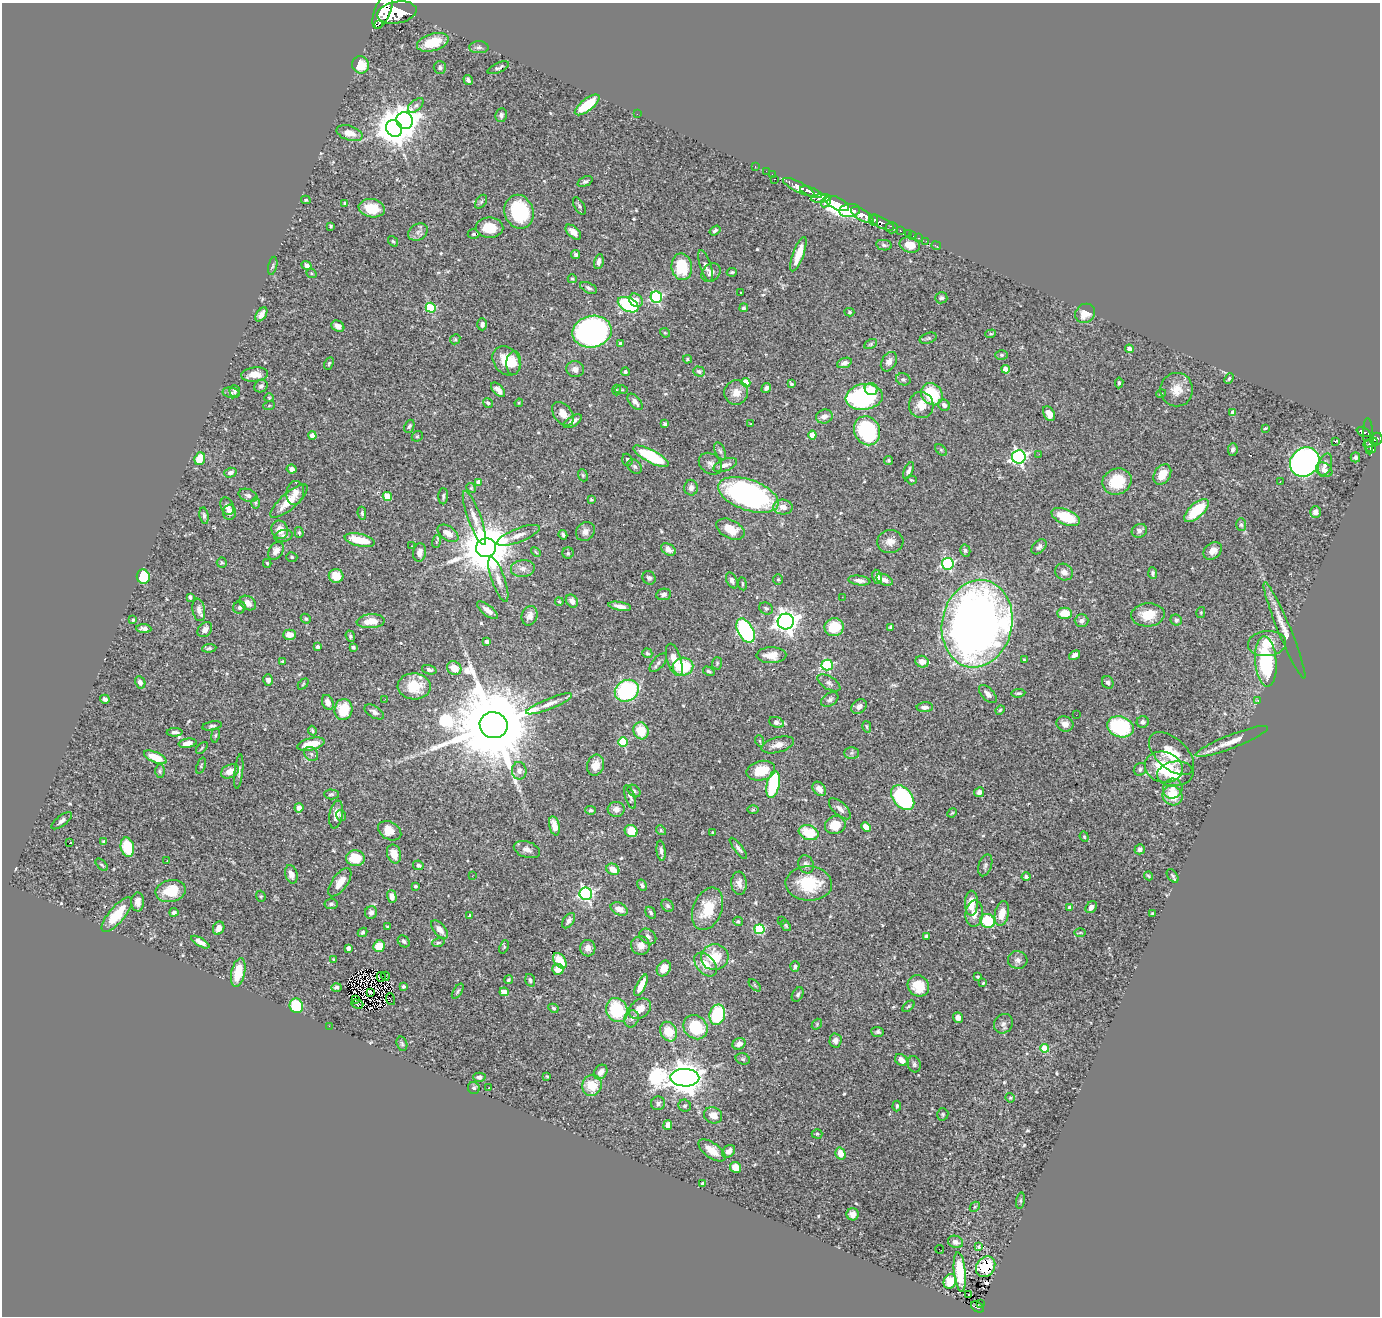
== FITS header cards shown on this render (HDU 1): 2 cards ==
NAXIS1  =                 1378
NAXIS2  =                 1314

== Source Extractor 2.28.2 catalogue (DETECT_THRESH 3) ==
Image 1378 x 1314 px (HDU 1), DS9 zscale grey, 1 PNG px = 1 image px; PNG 1382 x 1318 px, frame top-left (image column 1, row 1314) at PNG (2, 3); each listed source drawn as its Kron ellipse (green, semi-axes under 4 px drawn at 4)
Background 0.79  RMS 0.029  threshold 0.0878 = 3 sigma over >= 5 px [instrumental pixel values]
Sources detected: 555; of the 555, the 500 brightest by FLUX_AUTO listed and drawn (55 fainter detections omitted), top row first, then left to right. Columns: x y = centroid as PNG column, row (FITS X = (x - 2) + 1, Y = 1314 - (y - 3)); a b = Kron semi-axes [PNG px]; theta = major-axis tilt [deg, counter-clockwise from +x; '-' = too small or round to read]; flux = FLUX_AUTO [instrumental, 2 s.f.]
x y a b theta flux
383 11 19 8 68 4300
397 12 20 11 10 5100
378 25 2 2 - 6500
433 42 16 8 16 52
479 47 10 6 -2 5.7
360 65 9 8 - 39
440 67 6 6 - 5.3
498 68 12 4 24 5.5
468 80 5 3 - 5.3
416 105 9 5 40 6
587 105 15 6 38 66
637 114 2 2 - 5.3
501 115 7 6 - 5.4
405 120 8 8 - 2200
394 128 9 7 -51 3600
350 133 13 7 -17 23
755 167 3 2 - 18
766 171 2 2 - 13
772 174 2 2 - 13
774 179 3 2 - 62
585 181 8 5 24 4.4
799 187 18 5 -27 1400
811 192 11 4 -20 1300
821 198 10 3 5 410
306 200 5 4 - 2.7
826 201 6 4 57 500
481 202 8 5 54 3.5
345 203 4 3 - 3.6
837 203 12 6 -24 3400
579 206 9 5 -59 4.5
372 208 13 9 -10 45
850 210 10 6 7 960
519 212 17 14 -70 130
862 215 12 5 -30 2800
874 220 6 3 -85 490
882 223 14 5 -27 1100
331 226 3 3 - 2.7
489 228 14 10 -2 43
892 228 6 5 - 250
715 231 6 4 34 4.6
900 231 3 3 - 150
418 232 10 8 33 9.6
573 232 9 5 -42 16
473 234 6 4 2 3.8
909 234 4 2 - 46
913 236 3 2 - 8.9
919 238 3 2 - 20
393 241 6 4 -52 2.6
926 241 2 2 - 4.6
884 245 8 5 -10 4.7
910 245 10 7 -15 27
936 246 5 2 - 12
798 254 18 5 70 32
576 255 4 4 - 3.7
599 262 7 4 79 9.5
306 265 5 4 - 6.7
273 266 9 4 77 3.9
706 266 16 5 -72 9.2
682 267 13 10 -81 78
732 272 5 3 - 2.7
311 273 5 4 - 2.5
711 273 10 8 43 13
572 279 4 4 - 2.6
589 288 9 5 -26 5.3
740 292 3 2 - 4.6
656 297 6 5 - 240
941 298 6 5 - 4.6
636 300 7 6 - 17
628 305 11 6 -27 200
431 308 5 5 - 120
744 308 5 4 - 3.8
849 312 5 4 - 2.7
1085 313 10 9 - 25
261 315 8 5 56 11
482 324 6 4 90 7.8
338 326 7 5 -31 13
592 332 19 16 11 720
665 333 5 4 - 2.2
991 334 5 4 - 2.6
928 338 9 5 20 3.6
455 339 5 4 - 2.8
621 344 4 3 - 7.7
871 344 7 4 27 2.9
1129 349 4 4 - 13
1002 355 6 5 - 3.3
687 359 4 3 - 2.5
506 361 16 12 -52 41
889 362 10 7 59 12
329 363 6 4 63 2.8
514 363 12 7 85 15
844 363 8 5 21 8.9
575 369 9 8 - 10
1006 369 4 4 - 29
699 371 6 5 - 4.9
625 372 4 4 - 3.3
255 375 13 7 5 22
1229 378 6 3 46 3.2
903 379 7 6 - 4.7
746 382 4 4 - 43
1119 383 5 4 - 3.7
792 384 4 3 - 4.4
261 386 7 6 - 6
766 388 5 4 - 6.9
871 389 6 6 - 18
498 390 9 5 -46 9.6
616 390 5 3 - 2.2
621 390 6 3 1 2.1
1177 390 17 16 - 30
235 391 6 5 - 5.7
231 393 8 5 -12 4.4
736 393 12 12 - 21
932 394 12 10 -48 80
1161 394 5 3 - 2.2
864 397 18 13 7 300
269 398 4 4 - 2
635 402 10 5 -48 10
488 403 5 4 - 3.6
519 403 4 4 - 2.2
921 405 13 12 - 25
944 405 6 5 - 7.4
269 406 6 4 20 2.2
1233 413 4 4 - 15
563 414 13 9 -51 19
1049 414 8 5 -60 17
824 417 8 7 - 13
573 421 10 5 32 11
665 424 4 4 - 4.8
751 424 3 3 - 5.3
409 426 7 5 66 4.1
1265 428 4 2 - 2.2
867 431 15 12 -67 180
1364 432 7 3 -24 130
312 435 4 4 - 14
812 435 4 4 - 37
417 436 6 5 - 2.6
1368 436 18 5 -87 270
1376 439 6 6 - 430
1335 441 3 3 - 28
1371 443 7 3 21 260
1371 446 7 5 -60 270
941 450 7 4 -45 3.1
1233 450 6 4 83 5.7
720 451 9 5 -67 4.5
1039 454 3 2 - 2.7
651 456 19 6 -28 110
1019 457 7 6 - 500
1355 457 5 4 - 4.7
200 459 6 5 - 47
627 460 6 5 - 4.5
888 460 4 4 - 2.4
1305 462 15 13 44 730
710 464 12 9 -37 11
725 465 12 6 21 10
1325 465 11 6 72 10
635 466 8 6 -44 5.1
292 469 5 4 - 8.3
1324 470 8 7 - 12
909 471 9 4 67 6.1
230 473 6 4 17 6.8
583 475 6 4 -69 2.9
1162 475 11 8 57 29
911 480 5 4 - 2.5
1117 481 15 13 22 70
1280 481 3 2 - 2.3
478 482 4 4 - 13
471 488 5 4 - 2.3
691 488 8 7 - 8.1
295 493 12 9 80 16
248 495 10 6 -21 6.1
748 495 31 15 -19 560
443 496 8 5 88 4.3
387 497 5 4 - 51
591 500 3 3 - 2.5
289 501 23 8 41 37
256 503 6 4 89 2.6
227 506 9 6 -67 11
783 507 10 7 -4 17
1196 510 15 7 42 67
229 512 7 6 - 8.8
1315 512 6 5 - 9.3
362 513 6 4 -82 3.6
204 516 8 4 -81 4.5
1066 517 15 7 -22 66
474 518 29 6 -70 20
1241 525 6 5 - 3.9
730 529 15 9 -26 34
280 530 9 8 - 24
585 531 10 8 43 13
1139 531 8 6 28 8.6
299 532 5 4 - 3
448 533 11 7 -35 17
518 535 23 7 21 17
563 535 5 3 - 3.9
283 536 9 5 12 7.3
360 540 15 6 -12 51
436 542 6 4 72 3.2
890 542 13 11 7 17
412 546 3 2 - 2.8
1039 547 9 6 44 6.1
486 548 10 9 - 12000
668 549 8 5 -34 9.7
965 550 6 5 - 4.2
276 551 10 6 58 13
1213 551 10 7 39 16
420 552 9 6 83 12
536 552 6 3 -44 2.3
568 553 5 5 - 3.3
292 557 6 4 -16 3.4
222 563 5 5 - 2.6
267 563 4 3 - 2.5
948 564 6 6 - 250
523 568 12 8 5 13
1064 572 9 8 - 12
1153 573 6 4 -87 4.7
336 576 7 7 - 35
143 577 7 6 - 76
877 577 7 4 -78 12
649 578 7 6 - 4.5
498 579 23 6 -71 19
732 580 8 5 -64 6.8
778 580 5 5 - 2.6
885 580 9 5 -25 12
859 581 11 4 -8 9.7
742 584 6 3 -82 2.5
664 594 7 5 9 5.8
190 597 4 4 - 5.4
842 597 2 2 - 3.9
572 601 7 5 -53 9.2
559 602 4 3 - 2.2
248 603 9 6 -32 15
620 606 11 4 -10 10
239 607 6 6 - 4.9
766 608 7 5 -26 4.3
199 610 11 6 -81 10
487 610 12 5 -39 12
1201 612 5 4 - 2.4
1065 613 7 5 0 33
1148 615 17 11 4 40
530 616 10 8 74 11
306 619 5 4 - 3.2
133 620 3 3 - 3.1
1176 620 6 5 - 6.1
371 621 14 7 4 28
1081 621 7 6 - 9.1
786 622 8 8 - 1600
977 624 44 35 77 1800
834 627 9 9 - 66
890 627 4 3 - 2.8
144 629 7 4 -4 7.8
205 630 8 6 48 11
1284 630 52 6 -67 27
745 631 13 7 -62 310
289 635 6 5 - 19
350 636 6 4 -70 4
487 642 4 3 - 10
1267 644 19 12 6 35
318 646 4 3 - 6.1
353 647 4 3 - 5.6
209 648 7 4 6 3.2
647 653 5 4 - 4
771 655 15 8 1 25
1075 655 6 4 33 9.3
674 660 17 7 -73 24
1024 660 3 3 - 2.3
282 662 3 3 - 2.7
922 662 7 5 -22 16
1266 662 25 10 -86 180
658 663 11 5 48 5.7
717 663 6 5 - 3.3
827 665 5 5 - 200
683 667 10 9 - 82
454 668 7 6 - 27
429 670 7 4 -18 5.1
709 671 6 4 -31 3.6
268 680 6 5 - 8.2
140 682 6 5 - 8
1108 682 6 5 - 6.1
829 683 13 6 -30 7.3
303 684 6 4 46 2.1
414 686 16 13 -2 53
627 691 12 10 29 210
1018 693 7 4 5 3.4
988 694 11 6 -46 9.7
105 699 5 4 - 6.9
385 699 3 2 - 3.3
830 699 9 6 32 6.2
1258 701 2 2 - 11
328 702 8 5 -67 15
549 704 25 5 22 17
859 707 8 6 36 12
925 707 8 5 2 8.9
343 709 10 9 - 62
1000 710 5 4 - 2.3
374 712 11 6 -30 7.1
1076 715 2 2 - 3.3
776 722 8 5 -20 8.1
1143 722 6 6 - 6.8
1065 724 8 7 - 12
494 725 14 13 - 44000
212 726 10 4 10 3.8
867 727 6 4 -75 2.9
1120 727 13 10 -18 190
312 730 5 3 - 3
641 731 8 7 - 44
175 732 8 4 2 5.8
215 735 7 3 81 2.6
760 741 6 3 -71 2.1
1232 741 38 7 21 27
623 742 5 5 - 100
188 743 9 4 7 13
311 744 14 6 13 43
778 745 16 7 15 16
202 748 7 3 46 2.2
851 753 7 6 - 4.9
311 754 8 6 -46 5.6
1172 754 27 15 -42 55
155 757 12 5 -24 39
596 765 11 8 73 22
201 766 8 3 69 2.6
1164 767 19 15 -16 81
1140 769 6 6 - 4.9
160 771 7 5 90 3.6
230 771 9 6 24 19
519 771 9 7 -83 9.9
761 771 14 9 13 48
239 772 17 3 84 6.1
1175 774 18 12 5 48
773 784 13 6 78 150
819 789 8 5 -49 13
1173 789 10 9 - 15
634 791 7 5 -44 5.2
979 792 5 5 - 8.5
331 794 7 5 -2 4.2
1172 796 10 9 - 46
630 797 12 5 -70 5.9
903 798 14 9 -50 300
299 808 4 4 - 15
616 809 8 7 - 10
840 809 14 6 -42 12
591 810 5 4 - 3.5
753 810 6 4 1 2.5
952 813 5 4 - 2.1
336 814 14 6 80 14
341 815 5 4 - 2.7
62 821 12 5 38 8.1
835 825 10 9 - 39
554 826 9 5 -77 24
866 827 5 4 - 25
661 830 5 4 - 2.8
390 831 12 8 -29 27
631 831 6 6 - 38
713 833 3 2 - 2
809 833 10 7 -19 62
1084 837 5 4 - 2.5
104 841 4 3 - 2.8
69 843 3 3 - 23
127 847 10 6 -76 71
738 848 13 4 -52 6.5
1140 849 5 5 - 6.6
527 850 13 8 -18 12
661 851 10 4 -84 6.1
394 854 9 7 -71 23
355 858 9 8 - 55
167 861 3 2 - 2.4
806 864 9 7 -67 7.7
102 865 7 4 -44 3.2
418 865 5 4 - 5.6
985 865 11 6 72 6.1
613 869 7 5 -30 26
291 874 9 6 -74 13
472 876 2 2 - 4
1148 876 4 3 - 2.7
1173 876 8 5 -55 4.2
1026 877 4 4 - 5.4
340 882 16 7 54 25
739 883 11 7 -85 14
809 884 23 17 -3 86
642 885 6 4 -60 4.6
415 886 3 3 - 3.5
171 891 15 11 11 59
586 894 6 6 - 440
261 896 5 4 - 3
392 897 6 4 -74 14
138 902 9 6 89 12
971 903 12 6 89 30
331 904 7 5 8 4.5
668 906 7 5 -44 4.3
1091 907 6 5 - 10
1070 908 4 4 - 13
619 909 9 6 -26 18
708 909 22 14 69 60
174 912 4 4 - 6.5
371 912 6 6 - 7.3
651 913 6 4 -57 4
1002 913 13 7 78 29
1152 913 3 3 - 2.2
974 914 13 8 85 20
117 915 21 8 50 55
470 916 4 3 - 3.7
781 920 2 2 - 2
568 921 8 5 53 7.4
738 921 5 4 - 3.2
988 921 7 6 - 80
786 925 6 4 -54 2.5
387 927 4 3 - 2
219 928 7 5 65 13
759 929 5 5 - 130
440 930 11 6 -50 14
363 932 5 4 - 3.4
1080 932 6 4 1 2.2
648 936 9 7 -36 7.4
926 937 4 4 - 15
404 941 7 5 -45 4.2
200 942 10 4 -30 11
438 943 6 4 18 3
640 945 9 9 - 17
379 946 6 5 - 35
504 947 7 4 68 2.8
348 948 4 4 - 10
588 948 8 7 - 14
715 957 14 13 - 58
334 959 4 3 - 2.4
1018 960 10 9 - 10
560 961 8 5 -53 37
706 965 14 9 -47 30
795 966 5 4 - 3.9
664 968 8 6 57 27
558 969 5 5 - 22
238 972 14 6 77 53
385 976 4 2 - 4.3
381 977 5 2 - 2.2
978 977 3 3 - 2.9
508 980 4 4 - 2.7
530 980 6 5 - 3.9
983 983 3 3 - 2.2
641 985 12 4 63 30
755 985 8 3 -45 2
918 986 11 10 - 45
336 987 5 4 - 4.5
403 987 3 3 - 3.4
458 991 8 4 56 3.3
370 992 4 2 - 5.3
504 992 4 4 - 29
798 995 8 5 62 4.6
355 999 3 2 - 2.5
391 999 6 2 -69 3.2
357 1004 6 3 -18 4.2
296 1006 7 6 - 110
908 1006 7 4 42 2.9
553 1008 5 4 - 2.7
640 1009 12 9 37 22
617 1010 12 10 -67 120
717 1015 10 7 78 130
958 1018 5 5 - 9.9
631 1019 9 7 67 7.5
817 1024 6 4 50 2.9
1003 1024 10 9 - 8.2
329 1026 2 2 - 27
695 1027 13 11 -48 90
669 1032 10 8 -63 47
878 1032 6 5 - 4.6
835 1040 7 6 - 8
402 1044 7 5 -73 3.4
739 1044 7 5 29 10
1045 1048 4 4 - 57
743 1059 7 5 -16 3.5
901 1060 7 5 -41 14
914 1064 8 6 -73 5
601 1072 8 6 52 10
547 1076 3 2 - 2.1
479 1077 6 4 -1 6.9
685 1078 14 8 -1 4800
592 1085 10 9 - 43
474 1088 6 5 - 4.2
489 1088 3 2 - 4.8
1010 1098 5 4 - 2.3
658 1103 7 6 - 5.7
685 1106 6 6 - 4
897 1106 5 3 - 3.2
943 1114 6 5 - 3.1
713 1115 9 8 - 17
668 1125 5 4 - 15
817 1134 5 4 - 2.9
712 1150 16 7 -36 24
728 1151 7 5 45 13
840 1153 6 5 - 24
735 1167 5 5 - 30
702 1184 4 3 - 4
1021 1201 8 4 82 3.1
975 1207 5 3 - 2.2
853 1214 6 6 - 12
955 1242 8 6 -19 7.7
978 1247 4 3 - 2.4
940 1249 4 2 - 5.9
986 1267 11 9 54 36
960 1272 20 6 -85 71
950 1281 8 6 68 28
968 1294 3 2 - 4.1
981 1303 3 2 - 3.9
977 1307 7 5 -32 91
At the frame edge (FLAGS 8, measured only in part): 1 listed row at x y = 383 11
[55 fainter detections neither listed nor drawn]